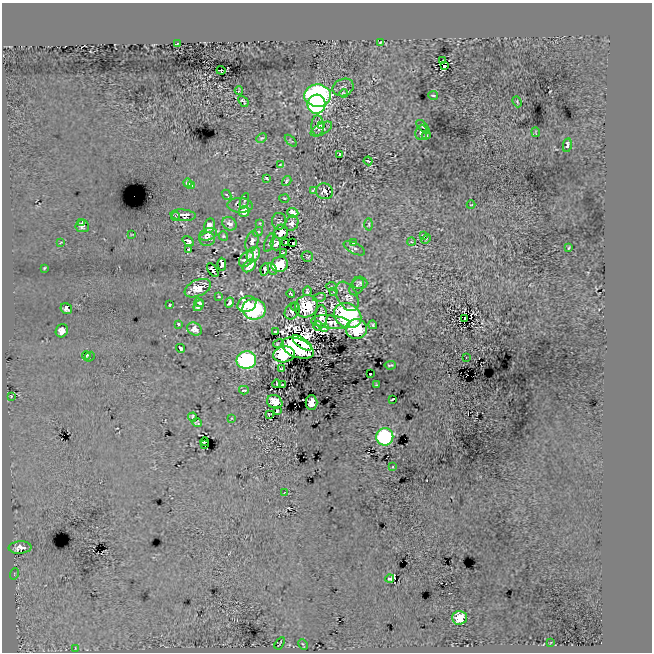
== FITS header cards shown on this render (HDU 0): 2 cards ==
NAXIS1  =                  650
NAXIS2  =                  650

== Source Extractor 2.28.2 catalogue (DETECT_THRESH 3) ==
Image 650 x 650 px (HDU 0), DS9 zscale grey, 1 PNG px = 1 image px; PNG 654 x 654 px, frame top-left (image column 1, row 650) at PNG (2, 3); each listed source drawn as its Kron ellipse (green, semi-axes under 4 px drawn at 4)
Background -8.15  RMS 13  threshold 39.5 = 3 sigma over >= 5 px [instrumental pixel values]
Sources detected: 154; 4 with non-positive FLUX_AUTO (blend fragments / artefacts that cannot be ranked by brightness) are neither listed nor drawn; the other 150 listed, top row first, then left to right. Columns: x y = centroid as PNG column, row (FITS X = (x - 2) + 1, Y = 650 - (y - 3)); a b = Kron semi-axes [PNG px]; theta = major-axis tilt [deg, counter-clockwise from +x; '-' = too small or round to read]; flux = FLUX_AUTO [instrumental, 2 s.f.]
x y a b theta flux
380 43 2 2 - 920
178 44 3 3 - 1300
443 61 2 2 - 850
444 66 3 2 - 810
221 70 4 3 - 1700
343 87 11 8 24 2600
239 91 4 3 - 950
344 93 4 2 - 980
433 95 5 3 - 1000
318 96 13 11 -2 290000
243 101 6 3 -50 1500
517 102 6 4 -69 1000
317 104 9 9 - 130000
321 125 3 3 - 1000
318 126 10 6 89 4500
423 127 8 2 -47 1700
321 129 12 5 27 3500
421 132 8 6 85 4100
536 132 5 2 - 720
426 135 4 4 - 1700
262 138 6 4 25 1200
291 141 7 3 -45 750
567 145 7 4 79 3200
339 154 4 2 - 940
368 161 4 2 - 910
280 164 3 2 - 760
266 178 4 2 - 990
287 181 5 3 - 1200
188 183 4 4 - 3000
191 186 4 3 - 1000
313 190 3 3 - 920
325 191 8 8 - 3600
227 195 5 3 - 1200
284 198 5 2 - 740
244 201 8 3 73 320
240 205 12 7 -3 3700
471 205 4 3 - 670
244 211 5 5 - 8600
293 213 5 4 - 6700
183 215 12 5 -6 8000
175 217 5 2 - 710
279 221 8 7 - 1800
82 223 3 2 - 840
260 223 2 2 - 550
292 223 8 6 62 3200
229 224 7 6 - 4200
369 224 6 3 89 950
82 226 7 6 - 2700
209 226 7 5 76 7400
258 232 5 4 - 1200
281 232 7 6 - 8600
132 234 3 2 - 600
208 234 9 6 21 5000
423 235 3 2 - 620
223 236 5 4 - 1400
207 239 8 6 12 5500
426 239 5 3 - 590
188 241 6 4 -35 4000
252 241 10 6 74 5100
61 242 4 2 - 670
286 242 2 2 - 1500
411 242 4 3 - 640
269 243 9 3 71 1300
293 243 2 2 - 3000
353 243 3 3 - 870
276 244 7 5 -83 4400
354 248 11 5 -28 3400
569 248 4 2 - 1000
189 250 3 3 - 220
283 253 4 2 - 1000
253 255 8 6 60 5600
307 257 6 5 - 1300
246 259 9 6 48 5000
222 264 6 4 -88 7600
280 264 8 7 - 27000
249 266 8 5 43 12000
44 268 3 2 - 880
265 269 6 4 76 1600
272 269 6 4 -65 2600
213 270 8 4 -56 5000
360 283 7 6 - 2100
331 287 5 3 - 950
357 287 9 6 56 2400
198 288 14 8 24 17000
307 291 5 4 - 1800
334 292 3 2 - 520
290 294 4 2 - 1100
347 296 16 9 -61 7300
219 297 4 3 - 1100
319 297 6 4 16 1400
199 303 5 3 - 2200
229 303 5 3 - 2800
247 304 10 7 23 21000
169 305 3 2 - 920
199 306 6 3 50 3500
295 306 4 3 - 1100
306 306 12 11 - 41000
66 309 6 5 - 2900
254 309 11 10 - 180000
292 311 9 6 56 4400
347 316 14 11 -32 190000
321 317 11 6 89 6100
465 318 2 2 - 630
331 322 20 6 -5 8400
178 324 4 3 - 2100
373 325 5 3 - 1500
318 326 4 3 - 1300
324 328 4 2 - 570
194 329 7 6 - 5800
356 329 10 10 - 43000
62 331 6 6 - 6200
276 332 3 3 - 940
302 343 11 5 -36 69000
278 344 5 2 - 1200
181 348 4 3 - 2200
298 348 17 9 -21 260000
284 354 11 8 9 120000
86 356 4 3 - 320
90 357 5 2 - 1200
466 358 2 2 - 570
246 360 10 8 12 230000
390 365 6 2 5 1100
281 369 3 2 - 920
370 374 3 2 - 1800
277 384 4 2 - 760
283 384 3 2 - 860
377 385 3 2 - 750
244 390 5 3 - 1600
11 396 2 2 - 660
393 399 4 2 - 1100
275 402 8 6 -25 18000
311 402 7 6 - 7700
277 411 3 3 - 1100
269 414 4 2 - 780
192 417 4 2 - 1400
232 418 3 2 - 500
197 423 4 3 - 970
385 437 9 8 - 150000
205 442 4 2 - 960
205 445 3 2 - 220
393 467 3 3 - 1300
285 492 3 2 - 530
20 547 11 6 4 8800
14 574 6 3 72 830
390 579 4 3 - 2000
459 618 7 7 - 28000
280 643 7 2 57 960
551 643 3 2 - 680
303 644 6 2 -64 850
75 649 3 2 - 630
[4 non-positive-flux detections neither listed nor drawn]